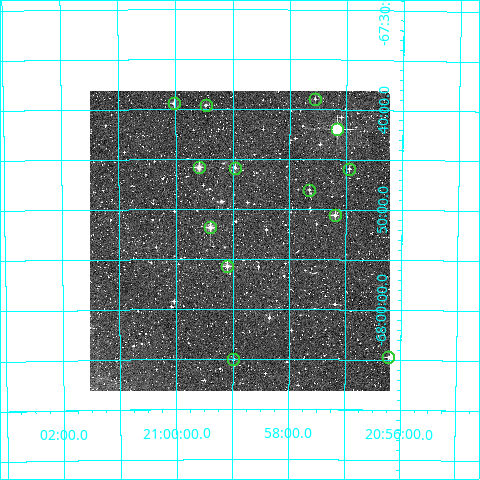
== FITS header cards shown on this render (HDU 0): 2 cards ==
NAXIS1  =                  300
NAXIS2  =                  300

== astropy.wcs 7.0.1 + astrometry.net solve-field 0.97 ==
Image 300 x 300 px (HDU 0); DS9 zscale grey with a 90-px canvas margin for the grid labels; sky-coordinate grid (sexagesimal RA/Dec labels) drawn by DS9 from the SOLVED WCS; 13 Tycho-2 reference stars matched to detected sources circled (green)
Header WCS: RA---TAN/DEC--TAN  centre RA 20:58:52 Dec -67:53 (314.72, -67.89 deg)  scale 6 arcsec/px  FOV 30.0' x 30.0'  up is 0 deg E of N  parity normal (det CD < 0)
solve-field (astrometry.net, Tycho-2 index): VERIFIED the header's WCS against the Tycho-2 star catalogue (verified at 2 index scales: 9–13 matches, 0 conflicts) and refined it, rather than solving blind
Solved WCS: RA---TAN-SIP/DEC--TAN-SIP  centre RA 20:58:53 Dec -67:53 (314.72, -67.89 deg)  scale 5.99 arcsec/px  FOV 29.9' x 30.0'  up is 0 deg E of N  parity normal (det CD < 0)
The solver's refit moves the header's centre by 2.4 arcsec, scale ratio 0.9982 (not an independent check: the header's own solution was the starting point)
Tycho-2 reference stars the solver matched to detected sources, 13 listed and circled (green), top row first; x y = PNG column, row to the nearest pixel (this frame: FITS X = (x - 90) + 1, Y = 300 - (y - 91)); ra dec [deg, ICRS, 3 dp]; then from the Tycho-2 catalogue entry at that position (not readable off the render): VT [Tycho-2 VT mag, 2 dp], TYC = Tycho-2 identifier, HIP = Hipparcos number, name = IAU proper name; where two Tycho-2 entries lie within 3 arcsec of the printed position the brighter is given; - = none
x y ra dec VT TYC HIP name
315 99 314.388 -67.649 12.16 9321-77-1 - -
174 103 315.007 -67.657 11.33 9321-244-1 - -
206 105 314.868 -67.659 11.91 9321-66-1 - -
337 129 314.290 -67.699 7.82 9321-192-1 103412 -
199 167 314.897 -67.763 10.31 9321-82-1 - -
235 168 314.740 -67.764 11.21 9321-33-1 - -
349 169 314.236 -67.765 11.62 9321-306-1 - -
309 190 314.412 -67.801 11.89 9321-164-1 - -
335 215 314.297 -67.843 10.73 9321-26-1 - -
210 227 314.849 -67.864 10.33 9321-333-1 - -
227 266 314.774 -67.928 10.42 9321-697-1 - -
388 357 314.054 -68.079 11.16 9321-1588-1 - -
233 359 314.747 -68.084 12.11 9321-1390-1 - -